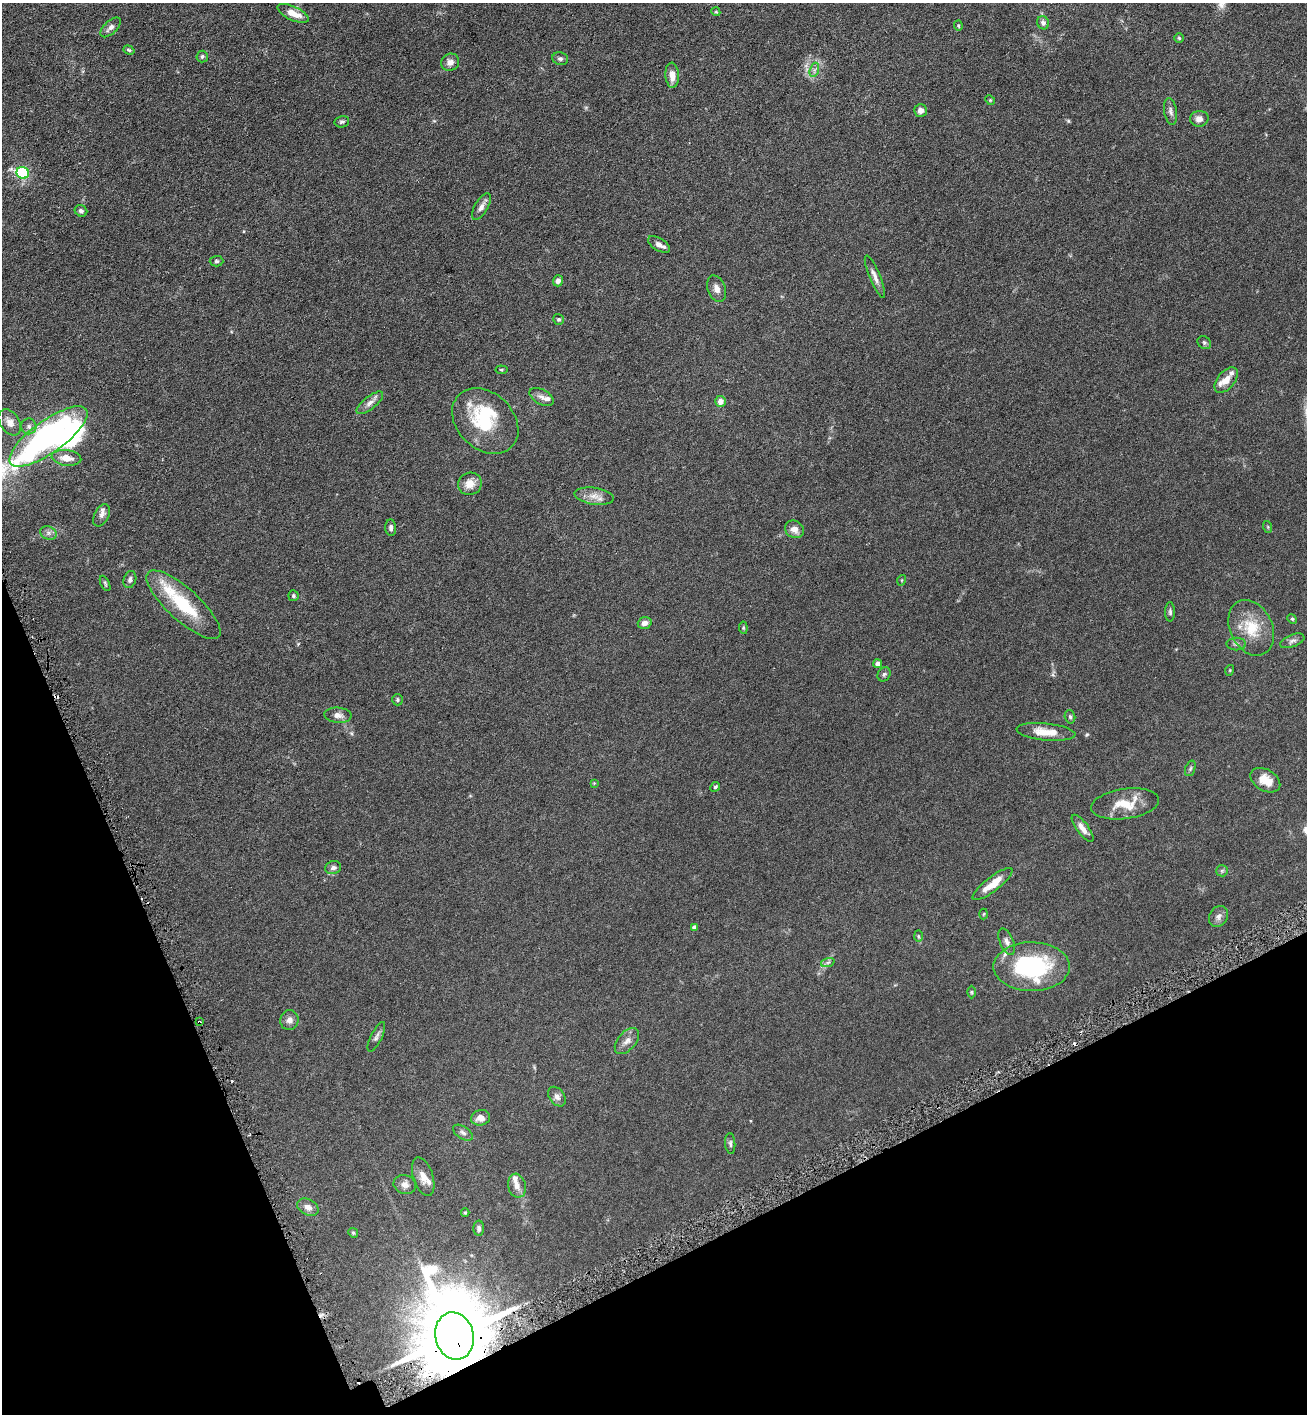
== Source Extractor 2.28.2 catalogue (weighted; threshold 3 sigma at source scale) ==
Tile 14 of 4 x 4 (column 2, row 4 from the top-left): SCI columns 1454-2758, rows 13-1424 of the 5654 x 5672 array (HDU 1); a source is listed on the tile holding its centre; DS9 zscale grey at full resolution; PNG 1309 x 1416 px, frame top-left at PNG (2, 3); each listed source drawn as its Kron ellipse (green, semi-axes under 4 px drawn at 4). Shown black and unused: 20% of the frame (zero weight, under 3 of 6 exposures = <1% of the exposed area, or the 3 px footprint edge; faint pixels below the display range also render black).
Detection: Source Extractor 2.28.2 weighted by HDU 2 'WHT'; one run over the whole footprint, this tile lists its part. Background 0.0619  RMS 0.0058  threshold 0.0239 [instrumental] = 3 sigma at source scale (4.09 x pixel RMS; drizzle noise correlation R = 1.36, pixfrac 0.8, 0.05/0.05 arcsec/px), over >= 5 px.
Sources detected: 113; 3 inside a brighter object's white glare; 4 cosmic-ray / hot-pixel residue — neither listed nor drawn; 10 inside a brighter listed object's ellipse — not listed separately; the other 96 listed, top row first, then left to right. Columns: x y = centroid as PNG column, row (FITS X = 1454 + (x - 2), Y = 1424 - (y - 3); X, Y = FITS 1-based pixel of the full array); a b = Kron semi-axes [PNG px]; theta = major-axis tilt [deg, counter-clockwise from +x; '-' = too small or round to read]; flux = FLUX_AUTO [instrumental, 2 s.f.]
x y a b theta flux
716 12 5 3 - 0.48
293 13 17 7 -24 6.4
1043 23 7 6 - 1.7
958 26 5 4 - 0.66
111 27 12 6 44 2.4
1179 38 5 5 - 0.66
129 50 6 4 -20 0.77
202 56 6 5 - 0.92
560 59 8 6 -14 1.2
450 62 9 8 - 2.7
814 70 7 4 71 1.2
672 75 12 6 -86 4.5
990 100 5 4 - 0.51
921 110 6 6 - 2.2
1171 111 13 6 -81 1.9
1199 119 9 8 - 3.2
342 122 7 5 14 1.1
23 173 6 5 - 48
481 207 15 6 60 2.8
81 211 6 5 - 1.5
659 244 12 6 -31 2.5
216 261 7 5 0 1
875 277 23 5 -67 3.1
558 281 6 5 - 2
717 289 13 8 -69 3
558 319 5 5 - 0.84
1204 343 7 6 - 1
502 370 6 4 -6 0.57
1226 380 15 8 50 4.9
542 397 13 7 -28 2.6
721 401 5 5 - 3.5
370 403 16 6 38 2.7
485 421 37 28 -44 28
10 422 14 9 -57 3.7
29 426 8 7 - 1.8
48 436 46 16 36 110
66 458 15 8 -7 5.9
470 484 12 11 - 5.1
594 496 20 8 -8 4.7
102 515 12 7 63 2.1
1268 527 6 3 -72 0.54
391 528 8 5 -85 1.5
794 529 10 8 -31 3.6
48 533 8 6 -21 1.7
130 580 9 6 73 1.4
902 580 5 3 - 0.47
105 583 8 4 -64 0.75
294 596 5 5 - 0.82
183 605 48 16 -42 27
1170 612 9 5 -89 1.1
1292 619 5 4 - 0.58
645 623 7 5 18 2.6
743 628 6 4 -84 0.64
1251 628 29 21 -64 15
1292 641 13 6 22 1.8
1236 644 10 6 -1 1.6
878 664 4 4 - 2.3
1230 670 5 3 - 0.46
884 674 7 6 - 1
398 700 6 5 - 0.8
338 715 13 7 -5 3
1070 717 7 5 -73 0.96
1046 732 29 8 -6 8.2
1190 768 8 5 70 0.98
1265 780 16 10 -30 8.2
594 783 4 4 - 0.4
715 787 5 4 - 0.69
1125 804 34 15 8 12
1083 828 16 6 -53 3.8
333 868 8 6 14 1.7
1222 871 6 5 - 0.85
993 884 24 7 38 8.5
984 914 5 3 - 0.45
1219 916 11 9 57 2.3
695 927 4 4 - 2.3
918 936 6 4 -88 0.67
1007 942 14 6 -67 2.4
828 962 7 4 19 1
1032 967 38 24 0 59
971 992 6 4 -90 0.6
289 1020 10 9 - 2.7
199 1022 3 2 - 0.62
376 1037 16 5 64 1.8
627 1041 15 9 49 3.6
557 1097 11 7 -54 2.3
481 1118 9 7 15 3.6
463 1133 11 6 -32 1.8
730 1143 10 5 -86 1.2
423 1177 20 10 -72 4.6
405 1185 11 9 -19 2.6
517 1186 12 8 -77 3.3
308 1207 11 8 -26 3
465 1213 4 4 - 0.57
479 1228 8 5 89 1.4
353 1233 5 4 - 0.66
454 1336 24 19 -76 6400
Overlapping masked pixels (flux is a lower limit): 2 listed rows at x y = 199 1022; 454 1336
Isophote crosses this tile's border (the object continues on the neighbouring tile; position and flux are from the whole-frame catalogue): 1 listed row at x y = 48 436